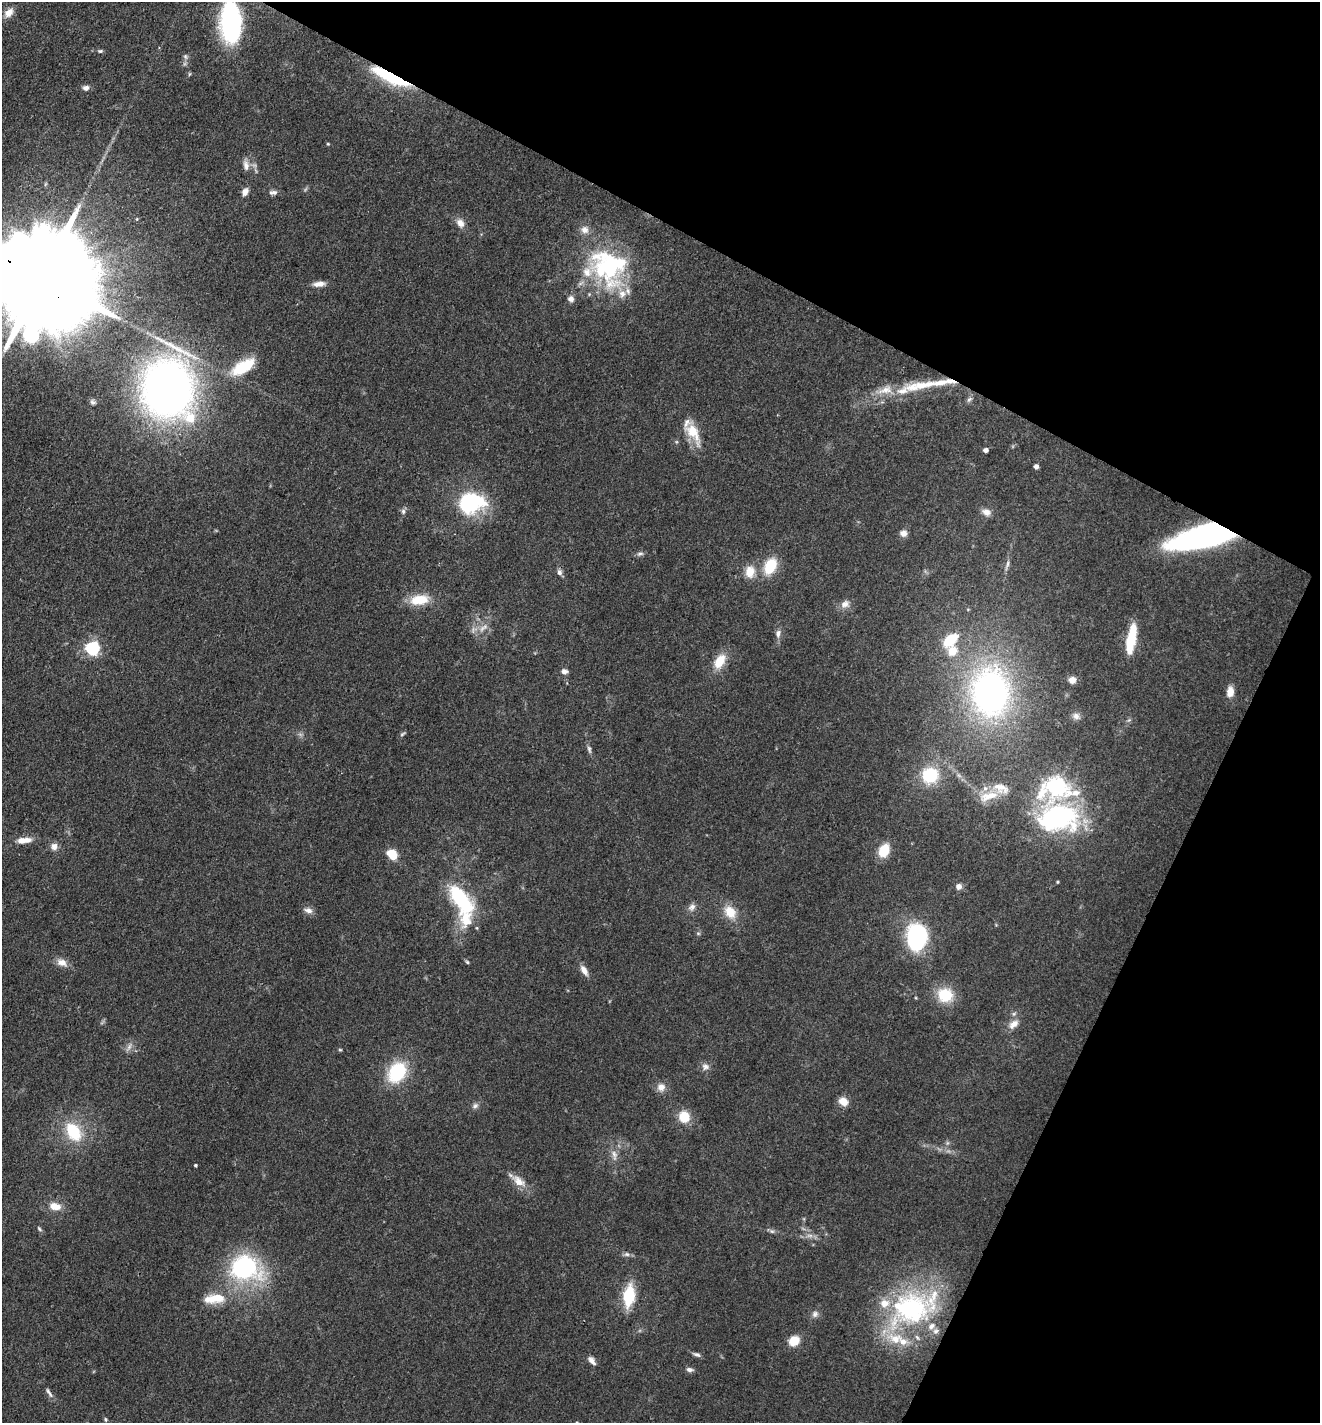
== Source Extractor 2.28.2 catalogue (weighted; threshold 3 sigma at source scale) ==
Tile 8 of 4 x 4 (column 4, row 2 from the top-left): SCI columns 4234-5551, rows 2844-4264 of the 5694 x 5685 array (HDU 1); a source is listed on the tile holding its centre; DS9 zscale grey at full resolution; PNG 1322 x 1425 px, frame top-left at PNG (2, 2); no overlay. Shown black and unused: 26% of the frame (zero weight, under 3 of 4 exposures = <1% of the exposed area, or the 3 px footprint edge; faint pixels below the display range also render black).
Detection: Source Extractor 2.28.2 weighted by HDU 2 'WHT'; one run over the whole footprint, this tile lists its part. Background 0.083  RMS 0.0063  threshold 0.0283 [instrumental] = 3 sigma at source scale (4.5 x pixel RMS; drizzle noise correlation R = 1.50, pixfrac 1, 0.05/0.05 arcsec/px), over >= 5 px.
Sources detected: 125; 1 too faint to see at this stretch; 5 inside a brighter object's white glare — not listed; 20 inside a brighter listed object's ellipse — not listed separately; the other 99 listed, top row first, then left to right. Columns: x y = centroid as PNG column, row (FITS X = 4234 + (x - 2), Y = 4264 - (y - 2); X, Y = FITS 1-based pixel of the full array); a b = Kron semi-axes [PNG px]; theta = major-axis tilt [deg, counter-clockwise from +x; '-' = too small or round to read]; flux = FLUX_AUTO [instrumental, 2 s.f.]
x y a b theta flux
9 13 14 9 46 5.2
231 22 39 18 -88 110
100 51 6 4 14 1
185 56 8 6 -88 1.6
189 74 6 3 71 0.72
391 77 38 9 -25 62
86 88 8 6 -2 2.4
328 144 5 3 - 0.59
246 165 14 8 -80 4
245 192 10 7 62 3.6
273 192 11 6 3 2.5
460 223 11 9 -52 4.7
587 272 78 71 -19 64
40 278 49 21 -29 31000
319 284 15 6 5 4.5
243 367 33 14 31 22
921 385 64 11 9 30
167 388 43 37 88 480
969 399 9 6 47 1.7
93 402 7 6 - 1.5
693 433 32 14 -59 16
986 450 4 4 - 3.2
1036 467 4 4 - 3.4
470 501 35 21 10 47
403 511 7 5 -76 1.7
986 512 11 8 -23 4.3
903 533 9 7 -5 3.4
1202 536 60 19 13 180
640 554 10 5 5 1.8
1007 565 17 4 74 2.7
770 566 16 11 64 22
559 572 8 7 - 2.4
750 572 16 12 84 8.8
419 600 23 12 8 16
845 604 12 9 19 4.5
483 628 17 7 38 4.7
778 633 11 7 75 3
950 640 15 9 41 22
1131 642 23 9 81 25
92 648 6 6 - 140
952 651 10 9 - 10
720 661 16 10 58 14
564 671 8 6 -6 2.5
1072 680 8 7 - 4.9
990 692 60 45 -88 200
1230 692 10 7 85 7.8
1076 716 11 9 -21 3.6
1129 720 7 4 33 1
402 734 8 4 36 1.1
589 749 10 5 -74 1.9
930 775 17 17 - 29
1057 787 11 8 -3 270
988 796 31 12 18 14
1058 817 44 34 -6 120
24 840 19 7 6 7.3
54 846 9 9 - 3.8
884 850 12 9 62 16
392 854 12 9 -38 10
1058 882 4 3 - 0.64
959 886 6 6 - 3.5
461 899 41 19 -55 48
692 907 11 9 49 3.4
308 910 13 7 -17 3.2
730 912 15 11 -55 12
698 933 6 4 -19 0.85
917 937 25 20 82 67
467 962 6 4 -46 0.94
62 963 15 9 -23 5.3
584 970 14 7 -58 4.7
945 995 16 14 -18 21
1013 1024 16 9 40 5.8
340 1050 5 3 - 0.65
705 1067 10 9 - 3.1
397 1072 23 17 56 37
661 1087 10 10 - 4.8
843 1101 9 7 -29 8.6
475 1106 8 7 - 2.2
684 1117 13 12 - 13
73 1132 21 14 -58 27
614 1155 17 7 -82 4.7
195 1165 3 3 - 1.1
518 1181 22 11 -37 8.2
55 1206 16 10 -11 7.8
39 1229 8 5 -46 1.2
772 1231 7 5 -41 1.4
810 1235 11 5 0 2.8
627 1254 8 6 -2 1.9
245 1268 35 27 -14 85
629 1296 21 11 83 28
215 1299 29 12 6 17
913 1310 65 49 42 110
815 1314 9 8 - 2.7
794 1341 11 9 35 11
697 1354 11 5 -20 1.9
592 1360 13 7 -51 3.2
689 1369 9 6 -8 2.2
49 1392 16 5 -59 2.5
106 1419 5 4 - 0.9
577 1422 3 3 - 0.61
Overlapping masked pixels (flux is a lower limit): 3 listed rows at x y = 391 77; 40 278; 1202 536
Isophote crosses this tile's border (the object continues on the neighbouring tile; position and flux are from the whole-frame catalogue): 3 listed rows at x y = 231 22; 40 278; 577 1422